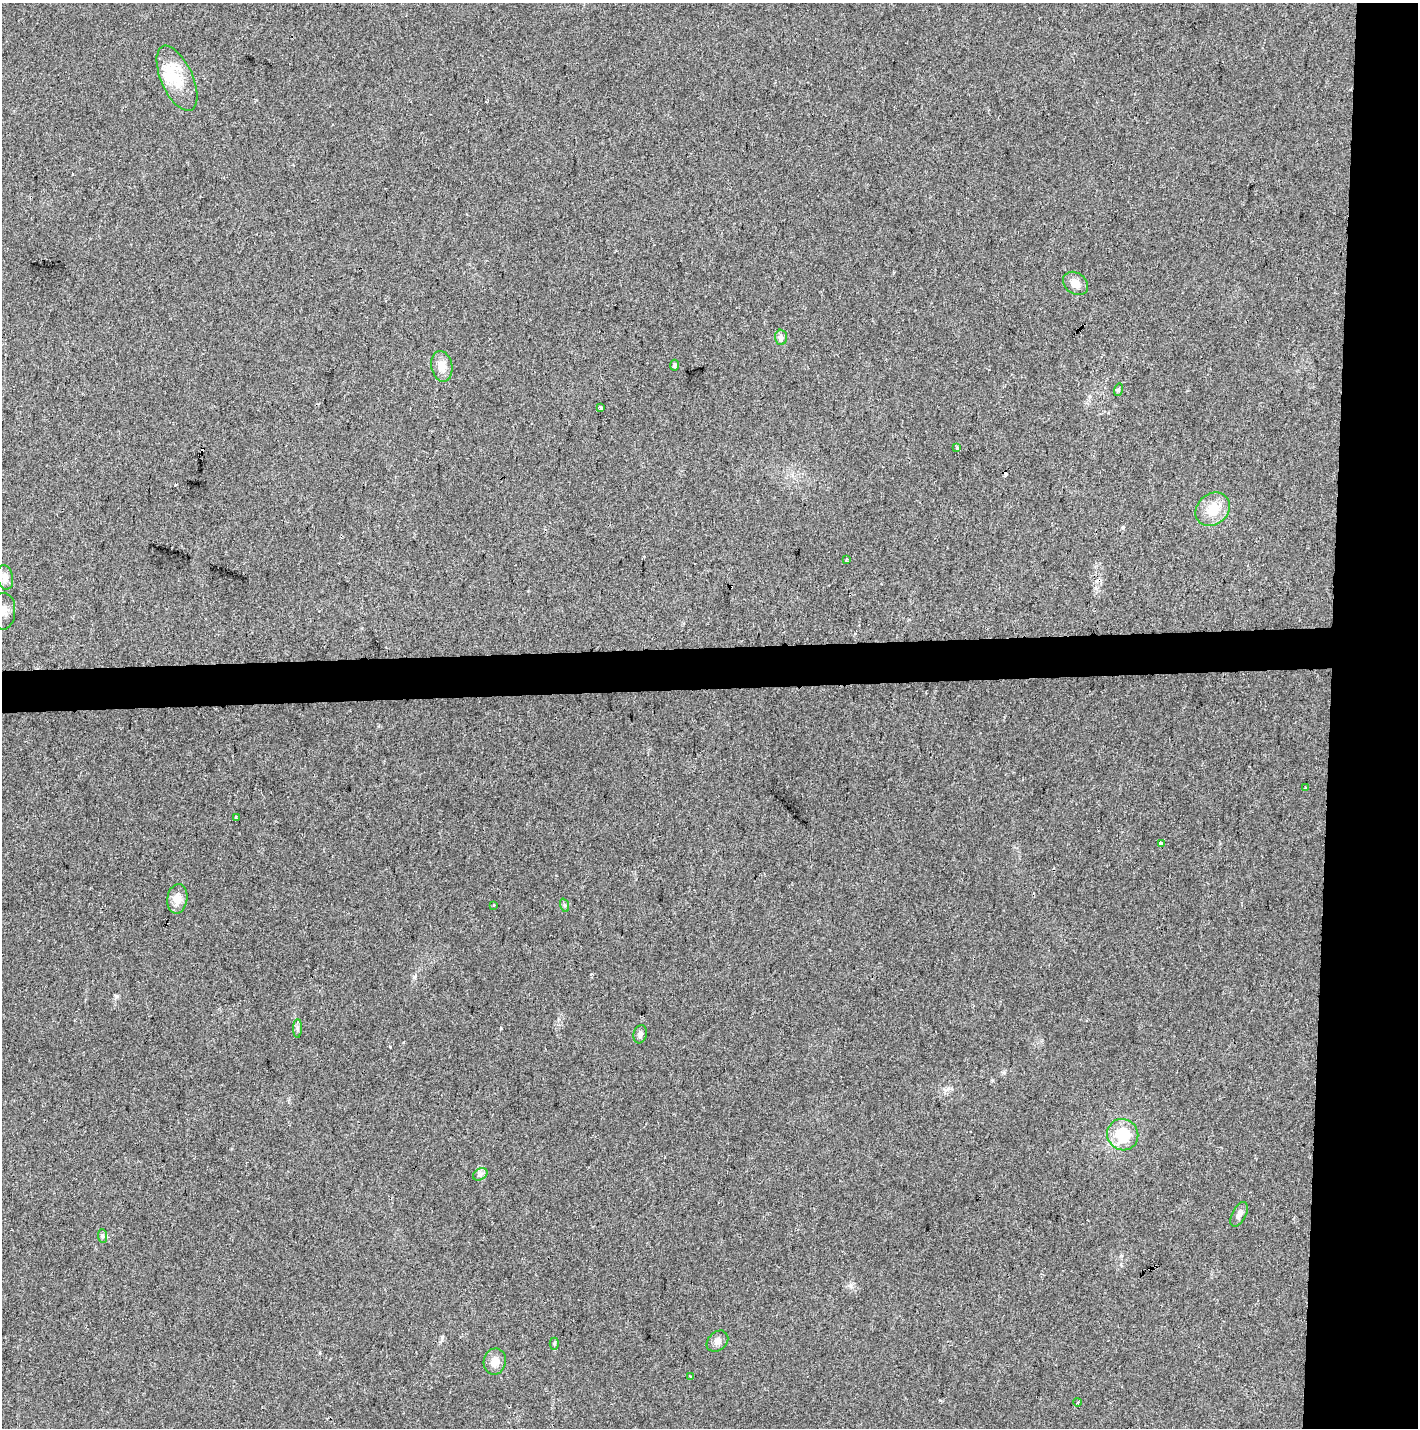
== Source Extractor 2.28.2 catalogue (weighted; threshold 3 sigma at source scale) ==
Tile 6 of 3 x 3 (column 3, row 2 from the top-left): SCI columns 2840-4255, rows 1541-2966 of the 4255 x 4507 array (HDU 1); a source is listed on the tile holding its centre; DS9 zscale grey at full resolution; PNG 1420 x 1430 px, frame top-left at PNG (2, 3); each listed source drawn as its Kron ellipse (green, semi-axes under 4 px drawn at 4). Shown black and unused: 9% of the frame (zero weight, under 2 of 3 exposures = <1% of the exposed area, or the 3 px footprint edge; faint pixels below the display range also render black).
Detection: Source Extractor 2.28.2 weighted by HDU 2 'WHT'; one run over the whole footprint, this tile lists its part. Background 0.0524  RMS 0.0071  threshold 0.0318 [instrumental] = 3 sigma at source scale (4.5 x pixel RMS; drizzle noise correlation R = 1.50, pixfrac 1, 0.0396/0.0396 arcsec/px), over >= 5 px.
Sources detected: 36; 5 cosmic-ray / hot-pixel residue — neither listed nor drawn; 2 inside a brighter listed object's ellipse — not listed separately; the other 29 listed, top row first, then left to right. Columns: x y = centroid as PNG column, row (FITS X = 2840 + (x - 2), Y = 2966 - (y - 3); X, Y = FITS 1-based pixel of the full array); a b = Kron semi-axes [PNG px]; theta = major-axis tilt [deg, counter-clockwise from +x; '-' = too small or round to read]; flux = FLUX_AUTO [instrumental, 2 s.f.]
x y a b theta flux
177 78 35 16 -66 20
1075 283 13 10 -36 6.3
781 337 7 6 - 2
675 365 5 4 - 1.5
442 366 15 10 -79 7.9
1118 390 6 4 73 1.1
601 408 3 3 - 15
957 448 4 3 - 1.8
1213 509 18 15 40 15
847 559 3 3 - 1.2
5 577 12 8 -78 4.3
3 611 18 12 87 7.1
1305 788 4 3 - 1.1
236 818 4 3 - 1.9
1162 844 4 3 - 4.2
177 899 15 10 81 7.8
493 905 3 3 - 1.3
564 905 7 4 -71 1.2
297 1028 9 4 90 1.6
640 1034 9 6 73 2.6
1123 1135 16 15 - 24
480 1174 8 5 31 1.9
1239 1214 13 6 62 3.8
102 1236 7 4 -88 1.3
717 1341 12 9 43 4
554 1344 6 4 90 1
495 1362 13 11 78 6.4
690 1376 3 2 - 0.52
1078 1402 4 2 - 0.62
Overlapping masked pixels (flux is a lower limit): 1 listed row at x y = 1162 844
Isophote crosses this tile's border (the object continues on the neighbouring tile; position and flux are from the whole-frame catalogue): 1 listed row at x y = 3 611
Unlisted compact peaks at least as high as the median listed source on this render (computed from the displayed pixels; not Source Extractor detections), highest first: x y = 414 977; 1123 527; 501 1028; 390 1047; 442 1337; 117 996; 940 1400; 1004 1072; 851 1286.